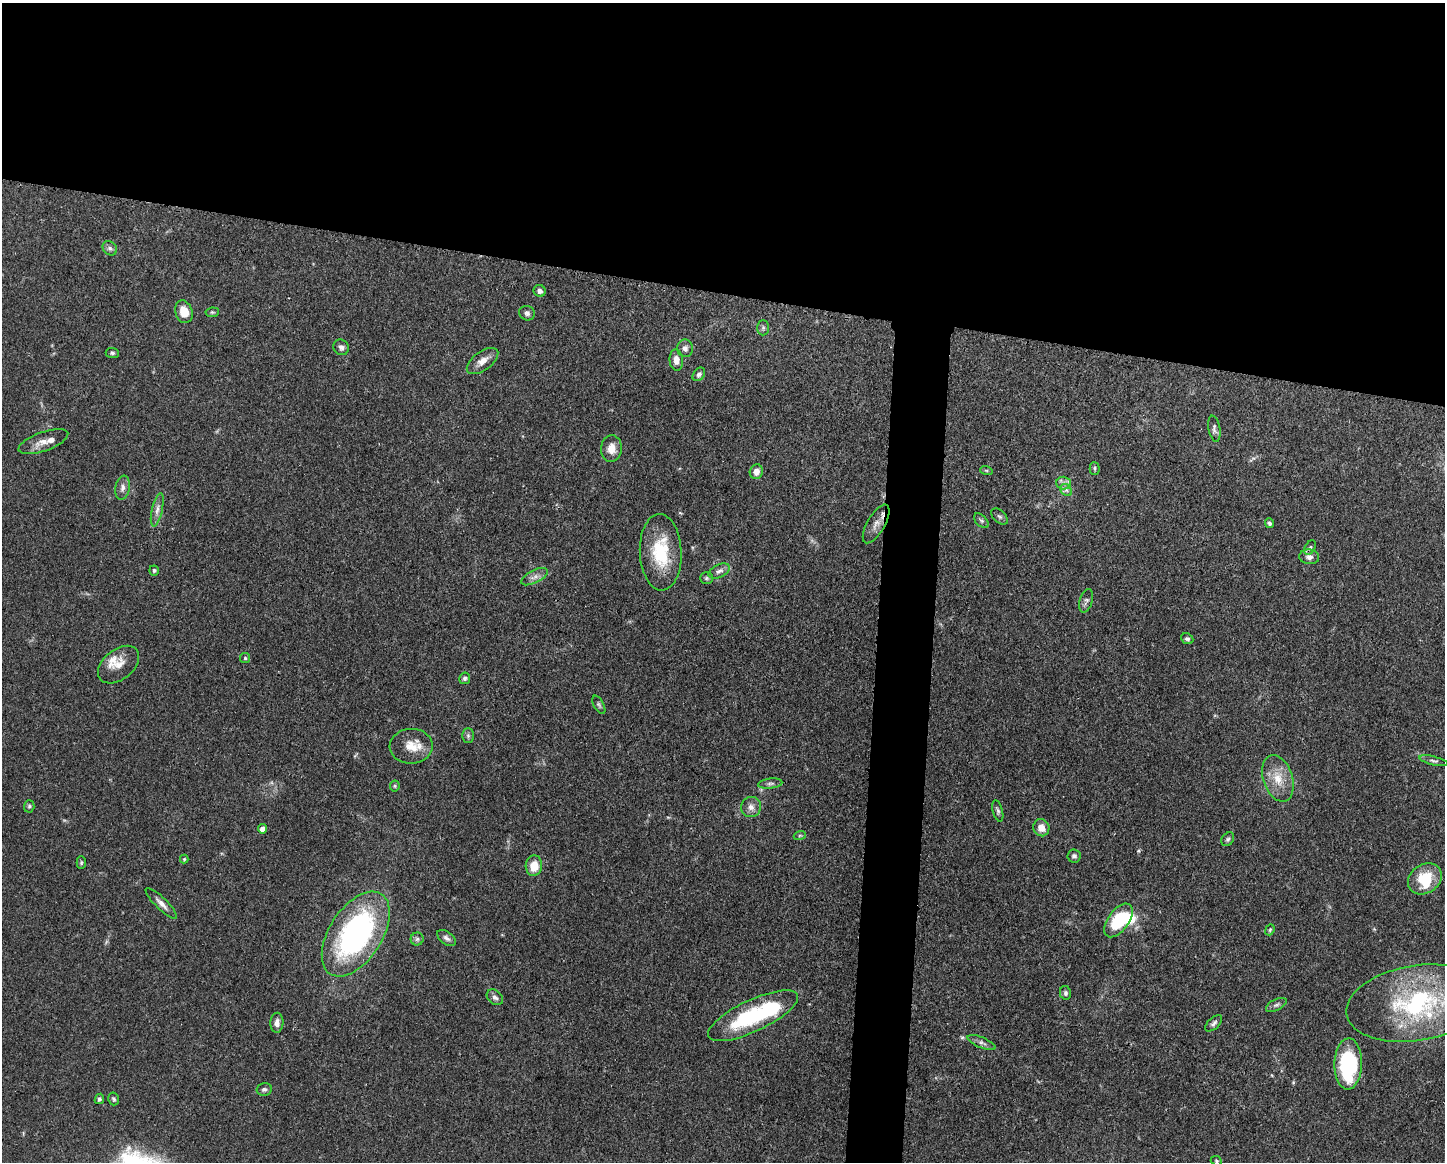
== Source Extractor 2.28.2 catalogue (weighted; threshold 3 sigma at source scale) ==
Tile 2 of 3 x 4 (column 2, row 1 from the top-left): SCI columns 1558-3000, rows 3485-4644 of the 4667 x 4651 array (HDU 1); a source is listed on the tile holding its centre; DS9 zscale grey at full resolution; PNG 1447 x 1164 px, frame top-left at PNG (2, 3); each listed source drawn as its Kron ellipse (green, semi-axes under 4 px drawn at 4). Shown black and unused: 28% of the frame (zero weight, under 3 of 4 exposures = <1% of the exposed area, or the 3 px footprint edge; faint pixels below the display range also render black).
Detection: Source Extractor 2.28.2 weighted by HDU 2 'WHT'; one run over the whole footprint, this tile lists its part. Background 0.0413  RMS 0.0027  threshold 0.0123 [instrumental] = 3 sigma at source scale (4.5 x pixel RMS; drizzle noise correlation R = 1.50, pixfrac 1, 0.05/0.05 arcsec/px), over >= 5 px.
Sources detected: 83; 3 inside a brighter object's white glare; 1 cosmic-ray / hot-pixel residue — neither listed nor drawn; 3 inside a brighter listed object's ellipse — not listed separately; the other 76 listed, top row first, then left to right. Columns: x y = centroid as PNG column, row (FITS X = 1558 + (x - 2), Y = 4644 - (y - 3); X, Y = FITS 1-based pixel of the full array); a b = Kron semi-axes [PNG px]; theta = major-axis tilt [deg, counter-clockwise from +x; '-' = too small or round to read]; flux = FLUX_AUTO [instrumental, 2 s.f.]
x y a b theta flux
110 248 8 6 -44 0.81
540 291 6 5 - 1
184 312 11 8 -71 4.3
212 312 7 5 6 0.43
527 313 8 7 - 0.9
763 328 7 6 - 0.66
341 347 8 7 - 1.1
685 348 9 8 - 1.1
112 353 6 5 - 0.54
676 360 11 6 -85 2.3
483 361 18 9 36 2.5
699 374 7 5 51 0.76
1214 429 13 6 -79 0.92
43 442 26 9 19 2.8
611 449 13 10 85 3
1095 468 6 5 - 0.45
986 470 6 4 -19 0.34
756 472 7 6 - 1.8
1064 483 7 6 - 0.93
123 488 12 7 79 1.3
1066 490 7 5 -47 0.69
157 510 17 5 77 1.6
1000 517 10 6 -43 0.69
981 521 9 5 -44 0.7
1269 523 5 4 - 0.61
876 524 21 9 60 2.4
1310 547 8 5 62 0.52
661 552 38 21 -87 13
1309 557 10 7 -7 1.2
154 570 5 5 - 0.51
719 571 11 6 26 1.2
534 577 14 6 27 1.5
706 578 6 5 - 0.5
1086 601 12 6 74 0.85
1187 639 6 5 - 0.59
245 658 5 5 - 0.4
119 665 23 15 39 3.8
465 678 6 5 - 0.64
599 705 10 5 -62 0.58
468 736 7 6 - 0.62
411 746 21 17 2 5
1434 761 14 3 -14 0.72
1278 778 24 14 -72 5.8
770 784 12 5 7 0.85
395 786 5 5 - 0.38
29 806 6 5 - 0.5
751 807 10 10 - 1.7
998 811 11 5 -76 0.66
1041 828 9 8 - 2.4
263 829 5 4 - 2.2
800 835 6 4 19 0.38
1228 839 7 5 52 0.62
1074 856 6 6 - 0.75
184 859 4 4 - 0.35
81 863 6 4 -90 0.4
534 866 10 8 86 4.5
1425 879 18 14 35 9.2
161 903 21 6 -45 1.8
1119 920 19 10 54 13
1270 930 6 4 68 0.39
356 934 47 26 57 63
446 938 10 6 -36 0.97
417 939 6 6 - 0.65
1065 993 7 5 -78 0.59
495 997 9 6 -41 0.96
1416 1003 71 37 9 41
1276 1005 11 5 26 0.83
753 1016 49 16 25 26
277 1023 10 6 87 1.3
1214 1023 10 5 44 0.81
982 1043 15 5 -23 1.1
1348 1064 25 14 88 25
264 1089 7 6 - 0.75
99 1099 5 4 - 0.59
114 1099 6 5 - 0.5
1216 1161 6 4 -23 0.39
Overlapping masked pixels (flux is a lower limit): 2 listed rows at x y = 1416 1003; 1348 1064
Isophote crosses this tile's border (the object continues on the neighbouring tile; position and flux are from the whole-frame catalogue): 1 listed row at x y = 1416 1003